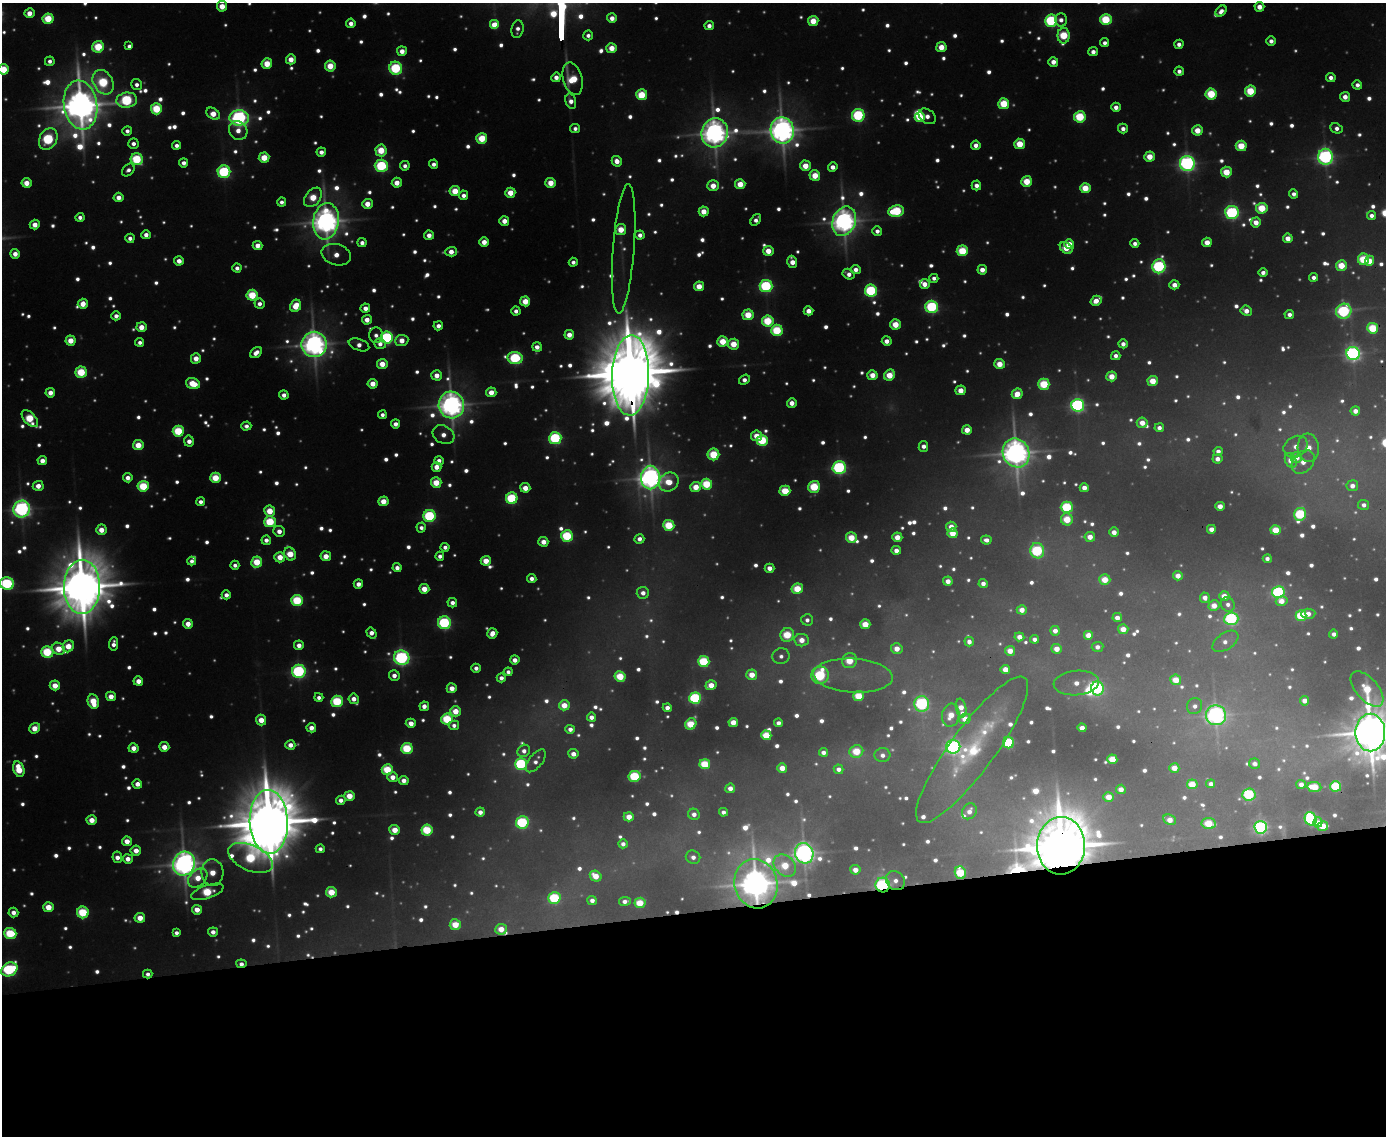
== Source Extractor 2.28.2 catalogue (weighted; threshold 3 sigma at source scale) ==
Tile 11 of 3 x 4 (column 2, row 4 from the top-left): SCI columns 1513-2896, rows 1-1134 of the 4515 x 4537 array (HDU 1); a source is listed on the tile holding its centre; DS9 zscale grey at full resolution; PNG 1388 x 1138 px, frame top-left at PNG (2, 3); each listed source drawn as its Kron ellipse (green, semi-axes under 4 px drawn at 4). Shown black and unused: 20% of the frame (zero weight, under 3 of 4 exposures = <1% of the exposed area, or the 3 px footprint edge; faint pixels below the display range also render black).
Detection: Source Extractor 2.28.2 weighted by HDU 2 'WHT'; one run over the whole footprint, this tile lists its part. Background 0.0429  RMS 0.0073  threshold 0.0331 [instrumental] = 3 sigma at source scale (4.5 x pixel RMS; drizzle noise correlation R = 1.50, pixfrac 1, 0.05/0.05 arcsec/px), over >= 5 px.
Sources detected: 1555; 403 too faint to see at this stretch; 5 inside a brighter object's white glare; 3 cosmic-ray / hot-pixel residue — neither listed nor drawn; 6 inside a brighter listed object's ellipse — not listed separately; of the other 1138, all 500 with FLUX_AUTO >= 10.7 (the completeness limit of this list) listed and drawn (638 fainter detections not listed), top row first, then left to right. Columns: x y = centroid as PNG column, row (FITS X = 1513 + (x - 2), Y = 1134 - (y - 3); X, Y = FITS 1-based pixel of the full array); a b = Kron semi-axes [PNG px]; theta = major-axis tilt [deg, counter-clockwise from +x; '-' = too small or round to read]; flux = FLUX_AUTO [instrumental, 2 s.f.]
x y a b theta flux
222 6 5 5 - 43
1259 7 5 5 - 25
1221 11 6 4 45 14
29 13 5 5 - 27
612 18 5 5 - 20
48 19 5 5 - 94
1061 20 6 6 - 14
1106 20 6 5 - 140
813 21 5 5 - 57
1051 21 6 6 - 280
351 23 4 4 - 16
495 25 5 5 - 61
709 26 4 4 - 15
517 29 9 6 81 12
588 35 5 5 - 11
1064 36 8 6 89 120
1271 41 4 4 - 13
1104 43 4 4 - 11
1179 44 4 4 - 13
129 46 4 4 - 11
98 47 6 5 - 120
941 47 5 5 - 46
612 48 5 5 - 40
402 51 5 5 - 25
1093 52 5 4 - 14
291 59 5 5 - 33
50 61 5 4 - 11
1053 62 5 4 - 23
267 64 5 5 - 62
330 66 5 5 - 62
396 68 6 6 - 260
3 69 5 5 - 94
1179 71 4 4 - 12
556 77 5 4 - 18
1331 78 5 4 - 14
573 79 16 9 -75 100
103 82 13 9 -60 180
137 85 5 5 - 11
1357 85 4 4 - 13
1250 91 5 5 - 100
1211 94 5 5 - 130
642 95 5 5 - 100
1345 97 5 5 - 22
127 100 10 7 8 290
571 101 8 5 -74 18
1004 104 5 5 - 100
80 105 25 16 -80 5300
1116 107 5 4 - 18
156 109 5 5 - 130
213 114 7 5 -34 40
858 115 6 6 - 300
927 116 9 6 -36 18
920 117 5 4 - 84
1080 117 6 5 - 150
239 118 10 7 -2 880
575 128 5 4 - 11
1336 128 6 5 - 14
1123 129 5 5 - 14
238 130 10 8 -52 25
782 130 13 11 -79 2900
1197 130 5 5 - 43
127 131 5 4 - 11
715 133 14 13 - 2400
482 138 5 5 - 88
48 139 11 8 61 280
133 144 5 5 - 13
1020 144 5 5 - 70
176 145 4 4 - 12
976 145 5 4 - 18
1241 146 5 5 - 80
381 150 6 5 - 80
321 152 4 4 - 15
264 157 5 5 - 63
1150 157 5 5 - 48
1325 157 8 7 - 770
137 159 6 6 - 180
617 161 5 5 - 23
183 163 4 4 - 15
1187 163 7 7 - 840
434 164 4 4 - 13
381 166 6 6 - 250
405 166 5 4 - 12
805 166 5 5 - 49
833 167 5 4 - 18
128 170 7 5 47 11
224 172 6 6 - 310
1226 172 5 5 - 72
815 175 5 5 - 61
1027 181 5 5 - 75
26 183 5 5 - 37
397 183 5 5 - 31
551 183 5 5 - 50
740 184 5 5 - 54
976 185 5 5 - 16
713 186 6 5 - 41
1085 188 5 5 - 70
455 191 5 5 - 64
510 193 5 5 - 47
1294 194 4 4 - 12
463 195 4 4 - 14
119 197 5 5 - 24
313 197 11 7 52 70
281 202 4 4 - 11
367 204 5 5 - 35
1262 208 5 5 - 100
704 211 5 5 - 40
896 211 8 6 10 200
1232 212 7 6 - 420
1371 215 4 4 - 12
80 217 4 4 - 12
756 220 6 4 54 13
326 221 18 13 82 2800
504 221 5 5 - 26
844 221 15 11 67 2100
1256 222 5 5 - 29
35 225 5 4 - 28
621 230 5 5 - 53
877 231 5 4 - 14
146 235 5 4 - 17
429 235 5 4 - 22
640 235 4 4 - 16
130 238 4 4 - 13
1288 238 5 5 - 29
484 242 5 5 - 29
1207 242 5 4 - 33
362 243 4 4 - 14
1135 243 4 4 - 13
1069 244 5 4 - 43
258 245 5 4 - 28
1066 248 7 5 -39 46
624 249 65 10 86 28
768 251 5 5 - 41
962 251 5 5 - 130
451 252 6 4 1 25
15 254 5 5 - 23
336 255 15 10 -16 29
1364 259 6 5 - 120
179 261 5 4 - 22
1369 261 5 4 - 38
573 262 4 4 - 11
792 262 6 5 - 29
1341 265 5 5 - 67
1159 266 7 6 - 380
237 268 4 4 - 12
856 269 5 4 - 17
982 270 5 4 - 25
1263 273 4 4 - 13
849 274 6 5 - 17
1314 277 4 4 - 12
934 278 4 4 - 11
925 284 5 5 - 28
1174 285 5 4 - 23
699 286 5 5 - 46
766 286 6 6 - 300
871 291 6 6 - 280
252 295 5 5 - 120
525 301 5 5 - 51
1096 301 5 5 - 30
83 304 5 5 - 38
259 304 5 5 - 14
296 306 6 5 - 57
932 307 6 6 - 300
365 308 5 4 - 19
516 311 4 4 - 13
808 311 5 4 - 24
1246 311 6 5 - 23
1344 311 8 7 - 380
1289 314 4 4 - 12
748 315 5 5 - 79
116 316 5 4 - 13
367 320 5 5 - 27
768 321 6 5 - 130
895 324 5 5 - 64
438 326 4 4 - 16
141 327 5 5 - 38
1373 328 5 5 - 120
777 330 6 5 - 160
376 335 8 7 - 12
569 335 5 5 - 27
387 337 6 6 - 340
71 340 5 5 - 43
402 340 6 5 - 31
723 341 5 5 - 68
887 341 5 4 - 20
140 342 4 4 - 11
314 344 12 12 - 2200
380 344 6 5 - 15
734 344 5 5 - 57
1123 344 4 4 - 16
359 345 11 6 -21 18
537 347 5 4 - 19
256 353 6 5 - 22
1353 353 7 6 - 720
1116 356 5 4 - 14
196 358 5 5 - 32
515 358 7 6 - 260
382 364 5 5 - 42
1000 364 5 5 - 49
81 372 5 5 - 130
437 375 5 5 - 28
630 375 40 18 88 23000
872 375 5 5 - 35
890 375 6 5 - 62
1112 376 5 5 - 44
744 380 6 4 37 14
1153 381 5 5 - 53
193 384 7 5 -20 75
373 384 5 5 - 32
1044 384 5 5 - 130
961 390 5 5 - 33
491 392 5 5 - 34
50 393 5 5 - 25
1017 394 5 5 - 47
284 395 4 4 - 17
792 403 5 5 - 24
451 405 13 12 - 2400
1077 405 6 6 - 510
1355 411 4 4 - 18
382 415 4 4 - 11
30 419 10 5 -47 120
1142 423 5 5 - 34
395 424 4 4 - 17
246 426 5 4 - 12
1159 428 4 4 - 13
967 430 5 4 - 35
178 431 5 5 - 150
443 435 11 8 -29 22
757 436 5 5 - 37
555 438 6 6 - 290
762 440 5 5 - 160
189 441 5 5 - 21
138 445 5 5 - 58
923 446 5 4 - 16
1296 447 12 10 32 24
1308 448 14 10 -84 47
1218 451 4 4 - 13
1016 453 15 13 -61 2800
713 454 6 6 - 97
1296 457 5 5 - 41
1217 459 5 4 - 17
1291 460 8 5 -65 28
42 461 5 4 - 24
439 461 5 4 - 16
1303 462 13 9 47 29
437 467 5 5 - 30
839 467 6 6 - 420
128 478 5 4 - 19
215 478 5 5 - 83
650 478 12 9 89 2000
669 482 10 9 - 50
436 483 5 5 - 66
707 484 5 5 - 120
38 486 5 5 - 26
143 486 5 5 - 130
1352 486 5 5 - 17
696 487 5 5 - 46
814 487 6 5 - 130
525 488 5 5 - 35
1084 488 4 4 - 21
785 491 5 5 - 84
512 498 6 5 - 210
383 501 5 5 - 41
201 502 4 4 - 13
1364 505 5 5 - 12
1220 506 5 4 - 22
1067 507 6 5 - 180
22 509 8 8 - 930
270 511 5 5 - 58
1300 514 6 6 - 190
429 516 6 6 - 280
1067 519 6 6 - 74
270 522 6 5 - 140
669 525 5 5 - 120
421 527 5 4 - 11
951 527 5 5 - 28
1211 529 4 4 - 20
101 530 5 5 - 33
1276 530 5 5 - 64
279 531 6 5 - 21
1114 532 5 5 - 19
953 533 5 4 - 53
567 536 6 5 - 190
897 537 5 5 - 38
1090 537 5 5 - 27
851 538 5 5 - 66
639 539 5 4 - 15
266 540 5 4 - 15
986 540 5 4 - 14
543 542 5 5 - 27
445 547 4 4 - 12
896 550 4 4 - 19
1037 551 7 7 - 290
290 554 7 5 -64 67
326 556 5 5 - 36
440 556 4 4 - 12
280 557 5 5 - 41
1267 559 4 4 - 11
192 561 4 4 - 11
486 561 5 5 - 45
257 562 6 5 - 85
235 565 4 4 - 11
397 568 4 4 - 16
769 568 5 4 - 20
1178 576 5 4 - 23
532 579 4 4 - 16
1105 580 5 5 - 50
948 581 5 4 - 23
7 583 7 6 - 300
983 583 4 4 - 14
358 584 4 4 - 19
82 587 27 18 90 13000
424 589 5 5 - 44
797 589 5 5 - 77
1278 592 6 6 - 310
643 593 6 6 - 17
226 595 4 4 - 15
1224 596 5 5 - 29
1205 598 5 5 - 17
297 600 6 5 - 170
1282 601 6 5 - 28
452 603 5 4 - 15
1228 604 7 6 - 11
1214 606 6 5 - 31
1022 610 5 4 - 26
1308 614 7 5 4 20
1301 616 5 5 - 120
1117 618 5 4 - 20
1231 619 7 6 - 360
807 620 6 5 - 11
444 623 6 6 - 330
188 624 5 5 - 30
865 624 5 5 - 56
1123 629 5 5 - 34
1055 631 5 5 - 17
372 633 6 4 -55 19
492 633 5 5 - 28
1334 634 4 4 - 12
787 635 7 6 - 100
1088 635 5 5 - 28
1019 637 5 4 - 21
1034 639 4 4 - 12
802 640 7 6 - 31
1225 641 14 8 34 14
969 642 5 4 - 14
113 644 7 4 84 15
299 645 5 5 - 20
68 646 6 5 - 50
1097 647 6 5 - 13
59 649 7 5 -34 51
897 649 6 5 - 31
1057 649 5 5 - 29
1010 651 5 5 - 32
47 652 6 6 - 160
781 656 8 8 - 11
402 658 8 7 - 610
515 660 4 4 - 19
849 661 8 7 - 74
704 662 6 5 - 160
476 668 4 4 - 13
1005 669 5 4 - 31
299 671 7 6 - 430
508 672 4 4 - 11
394 675 5 5 - 18
752 675 5 5 - 38
820 675 8 8 - 260
620 676 5 5 - 88
853 676 40 17 -3 40
501 678 4 4 - 13
1176 680 5 5 - 49
138 681 5 4 - 26
1076 683 22 12 4 27
55 685 5 5 - 40
711 685 5 5 - 37
452 688 5 5 - 28
1098 688 7 6 - 270
1367 689 21 11 -49 86
111 696 5 5 - 29
859 696 5 5 - 90
319 697 5 4 - 11
695 698 6 5 - 260
354 699 5 5 - 21
93 701 7 5 -78 75
337 701 6 6 - 190
1305 701 5 4 - 18
922 704 8 7 - 460
564 705 5 5 - 44
424 706 4 4 - 19
1195 706 8 7 - 11
667 708 4 4 - 16
961 708 9 5 -78 28
456 711 5 5 - 49
951 715 12 8 80 43
1216 715 10 10 - 1200
591 717 4 4 - 16
447 719 6 5 - 150
965 719 6 5 - 30
261 720 5 5 - 35
733 722 4 4 - 37
411 723 5 4 - 23
778 723 4 4 - 13
691 724 6 5 - 100
454 725 5 5 - 12
35 728 6 5 - 40
311 728 5 4 - 22
1082 728 4 4 - 20
570 729 5 4 - 13
1370 733 19 15 -89 7400
766 735 5 5 - 81
1008 743 5 5 - 170
290 745 5 4 - 21
164 747 5 5 - 32
953 747 7 7 - 600
133 748 5 5 - 25
407 748 6 5 - 140
972 750 89 22 54 180
524 751 7 5 39 13
823 752 4 4 - 13
856 752 7 6 - 82
573 754 5 4 - 18
882 755 8 7 - 13
1112 759 5 4 - 61
536 761 13 6 51 12
521 764 6 6 - 270
705 764 5 5 - 100
1255 764 6 5 - 11
782 768 5 4 - 33
1174 768 5 4 - 31
19 769 8 5 -74 82
839 769 5 4 - 12
387 770 5 5 - 110
635 776 6 5 - 180
393 777 5 5 - 26
404 780 5 4 - 21
137 784 5 4 - 21
1192 784 5 5 - 54
1211 784 4 4 - 11
1301 784 5 4 - 16
1336 786 5 5 - 130
1314 787 7 5 -9 74
730 788 5 4 - 19
1121 789 5 4 - 22
1249 794 6 6 - 210
349 796 5 5 - 50
1109 797 5 5 - 35
341 800 5 4 - 15
969 811 8 7 - 18
480 812 4 4 - 17
723 812 4 4 - 11
694 814 6 5 - 14
629 817 5 4 - 33
1311 819 7 5 -64 270
92 820 5 5 - 37
1169 820 6 5 - 27
269 822 32 19 -88 19000
522 822 6 6 - 270
1318 822 5 4 - 15
1209 823 7 5 -9 67
1323 826 5 4 - 49
1261 827 6 6 - 480
395 830 5 5 - 43
427 830 5 5 - 130
127 841 5 5 - 32
623 844 5 4 - 11
1061 846 29 24 89 15000
320 849 4 4 - 11
136 851 5 5 - 29
804 853 10 9 - 1600
117 857 6 5 - 19
693 857 7 6 - 14
250 858 24 12 -24 210
128 859 5 5 - 22
184 864 12 10 67 2400
785 866 12 9 -44 75
855 870 5 5 - 24
212 873 13 11 -84 47
960 873 6 5 - 110
596 876 6 5 - 44
198 878 11 8 44 44
895 881 10 8 -47 15
756 884 25 21 -75 4000
883 885 7 7 - 480
207 892 17 6 18 140
331 892 5 5 - 70
554 898 6 6 - 200
592 900 5 4 - 13
625 901 6 4 9 15
640 903 5 5 - 67
48 907 5 5 - 48
197 910 5 5 - 30
83 912 6 6 - 160
13 913 5 5 - 20
140 918 5 5 - 39
455 925 5 5 - 60
501 929 6 5 - 40
213 932 5 4 - 17
10 933 6 5 - 150
176 933 4 4 - 11
241 964 5 4 - 14
9 969 8 6 27 310
148 974 5 4 - 11
Overlapping masked pixels (flux is a lower limit): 14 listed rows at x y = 573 79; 715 133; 630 375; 22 509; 972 750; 1336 786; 1061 846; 960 873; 895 881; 756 884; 883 885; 501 929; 241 964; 148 974
Isophote crosses this tile's border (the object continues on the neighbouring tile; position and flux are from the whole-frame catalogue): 7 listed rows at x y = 222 6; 495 25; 3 69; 7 583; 1367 689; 1370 733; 9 969